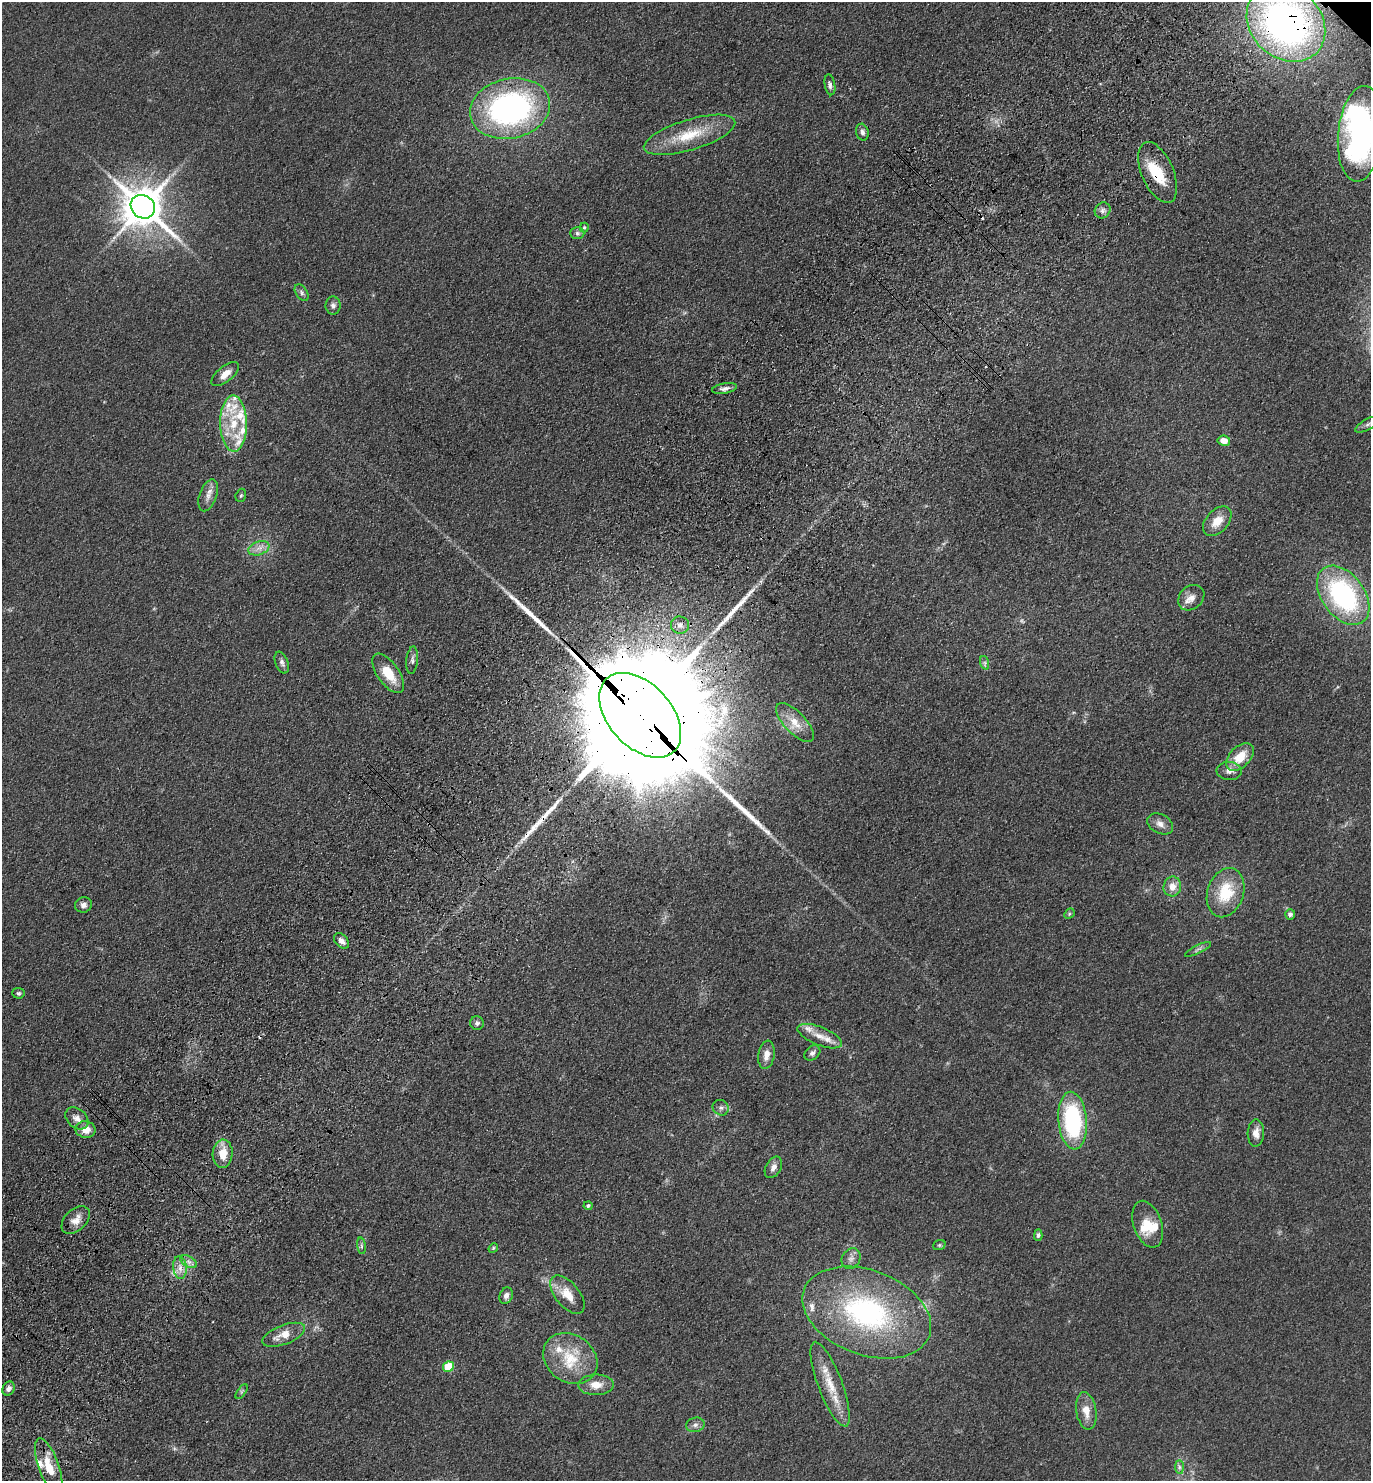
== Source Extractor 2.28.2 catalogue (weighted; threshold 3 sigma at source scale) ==
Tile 7 of 4 x 4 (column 3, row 2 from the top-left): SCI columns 3125-4493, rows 3049-4527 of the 6108 x 6096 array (HDU 1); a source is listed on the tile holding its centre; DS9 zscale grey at full resolution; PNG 1373 x 1483 px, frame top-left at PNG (2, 2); each listed source drawn as its Kron ellipse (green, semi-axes under 4 px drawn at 4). Shown black and unused: <1% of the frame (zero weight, under 3 of 4 exposures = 6% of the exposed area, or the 3 px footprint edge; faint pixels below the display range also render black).
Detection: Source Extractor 2.28.2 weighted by HDU 2 'WHT'; one run over the whole footprint, this tile lists its part. Background 0.167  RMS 0.0091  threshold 0.0411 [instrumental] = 3 sigma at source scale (4.5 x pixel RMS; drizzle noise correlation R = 1.50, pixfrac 1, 0.05/0.05 arcsec/px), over >= 5 px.
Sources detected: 100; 1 too faint to see at this stretch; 2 inside a brighter object's white glare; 4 cosmic-ray / hot-pixel residue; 4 long thin detections or spike segments (spike, bleed or trail) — neither listed nor drawn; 12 inside a brighter listed object's ellipse — not listed separately; the other 77 listed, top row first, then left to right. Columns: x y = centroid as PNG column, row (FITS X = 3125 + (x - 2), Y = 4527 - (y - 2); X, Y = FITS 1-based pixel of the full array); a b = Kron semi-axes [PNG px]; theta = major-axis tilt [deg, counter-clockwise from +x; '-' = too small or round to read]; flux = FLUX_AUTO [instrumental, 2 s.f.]
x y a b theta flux
1286 23 43 35 -43 370
830 85 10 5 -80 3.2
510 109 40 30 12 250
862 132 8 6 -75 3.3
1361 134 48 22 84 220
689 135 47 15 17 37
1158 172 32 16 -67 33
143 207 13 11 -39 3100
1103 210 8 7 - 3.6
584 227 5 4 - 1.2
577 233 7 6 - 2.4
302 293 9 5 -56 2.7
333 305 9 7 -88 3.3
225 374 16 7 40 9.3
724 388 12 5 10 3.6
233 424 28 13 -88 33
1368 424 14 5 28 3.6
1224 441 6 5 - 9.5
208 495 16 8 71 6.9
241 495 7 5 73 1.7
1217 521 17 11 47 13
259 548 11 7 19 5.8
1343 595 33 21 -53 150
1191 598 14 11 41 7.9
680 625 9 8 - 4.7
412 660 14 5 84 3.5
282 662 11 6 -68 3.6
985 663 7 4 -72 1.9
388 673 23 10 -55 22
640 715 50 31 -47 58000
795 722 25 10 -46 14
1240 757 16 10 45 20
1229 771 12 9 -3 5.6
1160 824 14 9 -28 6.4
1172 886 10 9 - 8.5
1226 893 25 18 71 37
83 905 8 7 - 4.2
1069 914 6 4 47 1.3
1290 914 5 5 - 2.9
341 941 9 6 -46 4.5
1198 949 14 4 26 2.7
18 993 6 5 - 2.1
477 1023 7 6 - 2.9
820 1036 24 9 -22 12
812 1053 9 6 41 3.1
766 1055 14 8 80 8.2
721 1108 8 7 - 3.5
77 1118 13 9 -41 6.8
1073 1121 29 14 -85 110
85 1130 10 8 -8 11
1256 1133 13 8 88 7.2
223 1154 14 10 86 15
773 1167 11 7 59 4.9
588 1206 4 4 - 1.9
76 1220 17 10 45 9.2
1148 1224 24 14 -71 19
1038 1235 6 4 88 2
939 1245 6 5 - 1.3
361 1246 8 4 -82 2
493 1248 5 4 - 1.1
851 1259 11 8 58 4.7
189 1262 9 5 -31 3.7
180 1267 11 7 -84 6.5
567 1295 23 12 -51 17
506 1296 8 6 63 4.1
867 1313 67 42 -21 180
284 1335 22 9 21 14
570 1358 29 23 -37 38
448 1367 5 5 - 39
830 1384 45 12 -69 26
596 1385 17 10 1 11
9 1389 7 6 - 3
242 1392 8 4 55 1.5
1086 1411 19 10 -81 12
695 1425 9 7 12 3.6
49 1466 29 10 -70 21
1179 1467 7 4 -89 2.1
Overlapping masked pixels (flux is a lower limit): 3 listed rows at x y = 1286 23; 1158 172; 640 715
Isophote crosses this tile's border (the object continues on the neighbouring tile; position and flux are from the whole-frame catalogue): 3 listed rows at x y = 1286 23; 1361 134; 1368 424